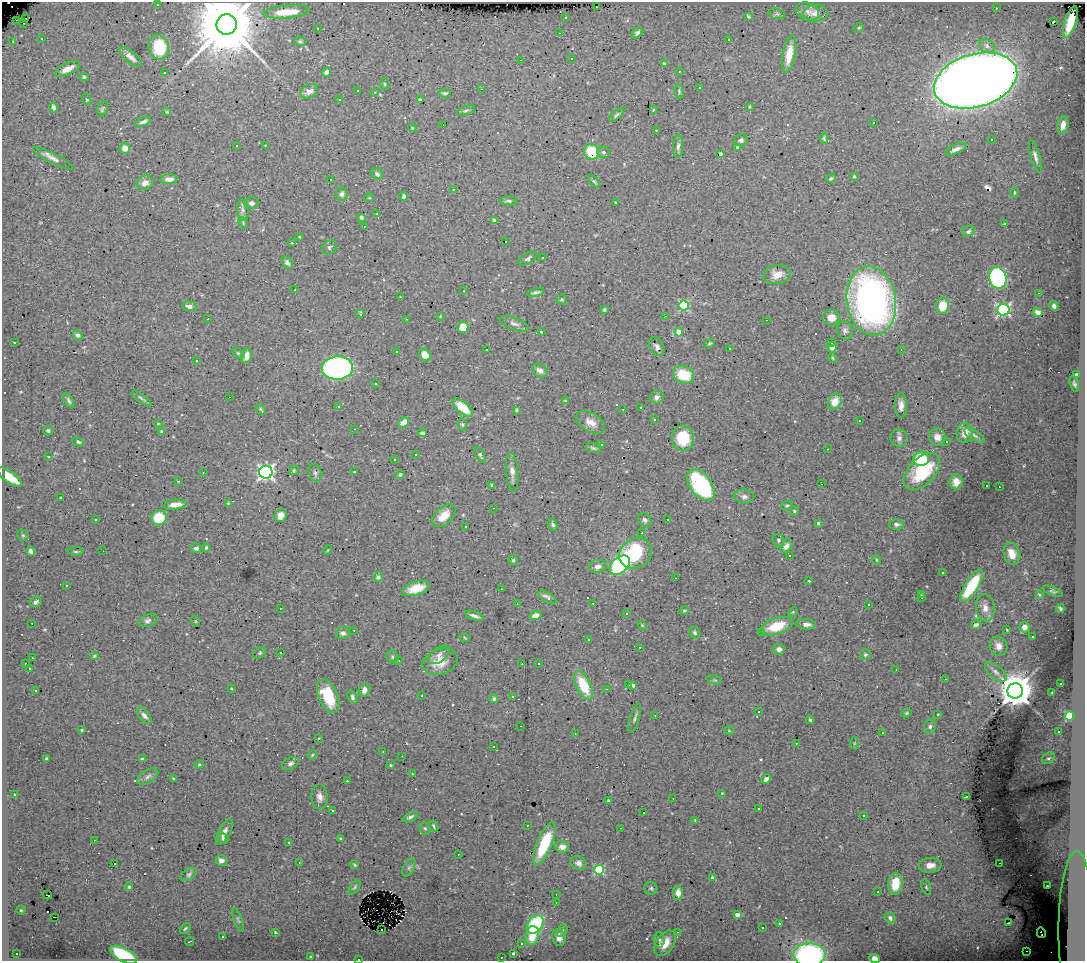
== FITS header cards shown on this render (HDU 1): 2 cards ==
NAXIS1  =                 1083
NAXIS2  =                  959

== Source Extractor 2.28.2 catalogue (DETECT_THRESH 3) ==
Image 1083 x 959 px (HDU 1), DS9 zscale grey, 1 PNG px = 1 image px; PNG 1087 x 963 px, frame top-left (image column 1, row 959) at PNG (2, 2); each listed source drawn as its Kron ellipse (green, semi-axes under 4 px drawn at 4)
Background 0.438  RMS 0.03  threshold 0.0886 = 3 sigma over >= 5 px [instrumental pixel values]
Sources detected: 429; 1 with non-positive FLUX_AUTO (blend fragments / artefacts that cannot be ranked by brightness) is neither listed nor drawn; the other 428 listed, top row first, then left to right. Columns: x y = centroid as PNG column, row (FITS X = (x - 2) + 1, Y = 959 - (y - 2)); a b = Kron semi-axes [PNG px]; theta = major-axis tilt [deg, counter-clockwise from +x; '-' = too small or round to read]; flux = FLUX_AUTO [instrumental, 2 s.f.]
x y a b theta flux
157 5 3 2 - 4.1
596 7 3 2 - 2.3
996 8 3 2 - 48
807 11 12 8 -17 12
287 12 23 6 5 38
815 13 12 8 5 18
777 14 8 5 -18 4.6
748 16 4 3 - 3.1
565 17 3 2 - 1.8
26 18 3 3 - 410
16 20 2 2 - 1.2
1054 21 3 3 - 50
1070 22 16 6 72 42
24 23 3 2 - 9.5
227 25 10 10 - 28000
317 28 3 2 - 5.2
859 28 5 4 - 2.5
560 33 3 2 - 2.5
637 33 7 4 47 5.5
42 39 2 2 - 1.2
729 39 3 3 - 22
13 41 4 3 - 1.4
300 41 6 5 - 3.5
987 46 8 6 -39 8.7
159 47 12 10 -75 87
789 54 19 6 80 38
130 57 14 5 -39 12
571 58 3 2 - 2.2
520 60 3 2 - 2.4
664 64 4 4 - 6.3
67 69 14 5 25 19
679 71 3 2 - 7.1
326 72 4 4 - 7.6
165 73 3 2 - 2.2
84 77 4 3 - 3.1
975 80 43 26 16 4500
385 84 5 3 - 2.1
699 88 3 2 - 3.4
482 89 2 2 - 1.6
358 90 3 3 - 7.2
309 91 9 6 29 12
679 91 7 4 -81 3.4
375 92 3 3 - 3.3
445 93 6 4 3 3.6
87 99 6 4 -65 2.8
420 99 4 3 - 2.6
340 100 3 2 - 2.1
53 107 5 3 - 7.1
749 107 3 2 - 2.5
102 109 8 5 67 4
466 110 9 4 18 4.4
653 110 4 2 - 1.5
167 112 4 4 - 2.7
617 115 9 4 41 4.3
143 122 8 4 19 6.3
874 122 3 3 - 8.8
443 125 3 2 - 3.3
1063 125 9 5 81 15
412 128 4 3 - 1.8
656 130 3 2 - 1.2
824 138 5 2 - 2.3
741 140 7 5 17 6.5
992 140 2 2 - 1.6
236 146 3 3 - 2.1
265 146 3 2 - 1.4
678 146 12 5 88 6.3
737 147 4 3 - 2.9
125 148 5 5 - 16
956 149 11 4 24 11
592 152 8 7 - 67
603 152 6 5 - 4.5
721 153 4 3 - 2
1035 156 16 4 -74 9.7
53 159 22 5 -27 12
377 174 6 5 - 5
854 176 4 3 - 3.2
831 178 5 3 - 3.8
169 179 9 5 3 11
330 180 3 3 - 32
594 181 7 4 -46 3.2
145 183 8 7 - 15
453 189 3 2 - 4.1
1014 192 5 4 - 3
342 194 7 6 - 6.5
404 196 4 3 - 4.1
369 198 5 3 - 1.6
509 201 9 4 -3 5
615 202 3 3 - 43
251 203 7 6 - 7.3
243 210 10 6 -84 7.5
377 214 3 3 - 3.1
361 217 4 3 - 4.9
494 220 4 4 - 4.7
243 223 6 3 -68 2.3
1005 224 3 3 - 3.3
364 226 3 2 - 3.3
968 231 6 5 - 4.6
299 237 3 2 - 1.7
505 241 3 2 - 9.3
292 243 3 3 - 6.5
330 247 8 6 37 5.2
542 257 3 3 - 15
528 258 10 5 32 5.6
287 263 7 5 -50 5.5
777 275 14 9 10 20
998 278 11 8 -77 330
295 290 3 2 - 2.9
464 291 2 2 - 1.2
536 292 8 4 14 4.8
1039 293 2 2 - 1.1
400 297 2 2 - 1.4
562 299 5 5 - 2.4
871 301 35 24 -82 850
189 306 7 5 -8 9.4
684 306 5 5 - 160
942 306 8 6 80 45
1054 306 5 4 - 7.7
604 310 3 3 - 3.1
1003 310 6 6 - 410
1037 312 5 4 - 7.8
361 314 3 3 - 12
440 316 3 2 - 1.4
665 316 3 2 - 5.2
831 318 9 8 - 19
208 319 3 2 - 2.9
406 319 3 2 - 1.6
767 320 3 2 - 9
514 324 15 6 -20 9.2
463 327 5 5 - 47
845 330 9 7 -65 7.5
541 332 3 2 - 1.8
679 332 4 4 - 40
78 335 5 4 - 5.6
14 342 3 2 - 13
710 343 5 4 - 2.7
831 343 2 2 - 1.3
657 347 10 6 -60 7.2
832 347 5 4 - 9.3
729 349 3 3 - 4.4
901 349 3 2 - 1.9
487 350 3 3 - 9.9
397 351 3 3 - 2.6
238 353 6 4 -45 2.9
425 355 7 5 -56 23
247 356 7 5 75 19
833 358 5 4 - 2.9
196 361 3 2 - 2.9
337 368 16 11 2 530
540 370 8 6 -32 12
683 375 11 8 -21 65
1076 375 4 3 - 9.4
375 384 3 2 - 2.4
1074 384 8 4 -74 5.1
229 397 3 2 - 4.6
657 397 7 6 - 8.6
141 398 12 3 -36 4
69 401 8 4 -59 4.7
565 401 4 3 - 2
835 402 8 6 64 25
901 405 12 6 -89 13
339 407 3 3 - 2.3
463 407 12 5 -41 37
641 407 3 3 - 9.3
261 409 5 3 - 2.6
623 409 3 2 - 2.5
516 410 3 3 - 2.2
654 420 2 2 - 1.5
860 421 3 3 - 10
404 422 6 4 36 25
591 422 16 9 -32 19
158 423 3 2 - 1.3
462 424 6 4 -74 3.1
354 429 3 2 - 6.3
48 431 5 4 - 4.2
161 431 4 3 - 1.9
422 433 4 3 - 3
965 433 10 8 78 20
974 435 11 5 -31 5.8
937 437 9 8 - 15
683 438 12 11 - 53
899 438 8 8 - 7.9
946 441 3 2 - 4
78 442 6 4 -25 3.3
601 444 3 3 - 3.5
593 448 8 4 -15 3.9
828 449 3 2 - 1.3
415 455 3 2 - 3
480 455 8 4 -64 3.8
49 456 3 3 - 6.2
394 459 3 3 - 20
921 459 8 7 - 74
294 470 5 5 - 2.4
922 471 22 13 45 110
203 472 3 3 - 3.6
266 472 6 6 - 700
354 472 3 3 - 22
512 472 19 6 -85 14
315 473 9 6 -70 5.2
400 475 5 4 - 5.9
9 477 14 5 -36 39
178 481 4 2 - 1.2
956 482 7 6 - 16
822 484 3 2 - 1.2
492 485 4 4 - 2.9
701 485 18 10 -53 270
986 486 3 3 - 73
999 487 2 2 - 1.7
744 497 10 7 -3 8
61 498 3 3 - 2.6
228 503 4 4 - 2.1
175 504 11 5 7 18
787 505 6 4 25 3.2
493 508 3 2 - 3.8
794 511 5 4 - 3.3
281 516 7 6 - 13
444 516 14 8 43 29
159 518 7 7 - 61
95 520 2 2 - 1.7
645 520 8 6 -48 5.2
667 520 3 3 - 11
818 523 3 3 - 4.2
896 524 7 5 0 6
553 525 6 4 -65 4.5
466 527 3 3 - 3.7
642 533 3 2 - 2.5
23 535 6 5 - 3.1
778 540 7 5 -59 3.6
786 546 7 5 52 9
196 548 5 5 - 4.9
206 548 4 3 - 3.7
328 550 5 3 - 1.4
30 551 5 4 - 6.9
103 551 2 2 - 0.96
76 552 8 4 0 2.8
636 553 17 14 33 130
1012 554 11 7 -73 27
789 556 3 2 - 2.5
513 560 5 4 - 3.3
876 560 4 3 - 1.8
620 565 11 8 40 270
598 566 9 6 16 9.6
943 572 3 2 - 2.8
378 577 5 5 - 5.3
675 578 2 2 - 1.5
809 581 3 3 - 29
66 585 3 3 - 5.1
971 586 18 6 57 120
416 588 14 7 17 31
501 589 2 2 - 1.2
1053 591 10 4 -23 3.7
922 594 4 3 - 3.4
1039 595 3 2 - 1.9
548 597 10 4 -33 8.8
921 598 3 3 - 2.6
36 602 6 5 - 4.8
593 603 3 2 - 4.8
517 604 3 2 - 3.8
869 604 2 2 - 1.7
280 608 2 2 - 1.7
985 608 13 9 -82 13
1060 609 4 3 - 4.2
684 611 5 4 - 2.8
793 612 5 4 - 2
626 613 3 2 - 2.1
474 616 10 3 -18 7.1
535 616 6 4 19 15
148 620 10 6 22 8.1
195 621 5 3 - 1.7
32 623 2 2 - 0.96
806 624 9 5 -3 11
642 625 6 3 -45 2.1
976 625 5 3 - 4
776 626 17 8 19 57
1024 627 5 5 - 20
354 630 2 2 - 1.1
1007 630 4 3 - 1.7
762 632 4 3 - 3.1
343 633 7 6 - 7.8
695 633 6 5 - 3.6
1032 637 3 2 - 5.2
465 638 5 3 - 1.8
589 640 4 4 - 1.9
999 646 10 8 -67 15
640 647 3 2 - 3.1
779 649 6 5 - 9.1
280 652 2 2 - 1.2
260 653 7 5 41 2.7
439 655 12 7 37 9.6
865 655 5 5 - 4.3
94 656 4 4 - 2.8
392 657 7 5 -49 3.6
32 658 3 2 - 3.1
399 660 3 2 - 3.7
440 662 18 12 18 33
26 663 3 3 - 4.5
522 664 2 2 - 1.3
539 664 3 3 - 3.5
30 668 3 2 - 2
896 670 2 2 - 1.4
996 672 13 6 -40 10
945 679 2 2 - 1.4
715 680 7 4 -14 2.9
1061 683 3 3 - 6.6
629 684 3 2 - 2.4
583 685 16 7 -63 69
633 685 4 4 - 5.7
231 688 3 3 - 2.3
607 689 2 2 - 0.93
35 690 3 3 - 4.9
364 690 7 5 77 9.7
1015 691 8 7 - 6000
1052 693 3 2 - 1.8
328 696 18 9 -67 66
422 696 3 2 - 16
512 696 3 3 - 3.6
353 697 6 5 - 5.2
494 699 4 4 - 4.2
759 712 3 2 - 2.7
906 713 5 4 - 2.7
938 714 3 2 - 1.6
655 715 3 3 - 1.8
144 716 9 5 -50 7.6
1070 716 4 4 - 150
635 718 15 4 73 6.1
810 720 4 3 - 3.3
521 726 3 2 - 2
930 727 7 6 - 5.4
82 730 3 3 - 3.2
729 731 5 3 - 1.7
1059 732 3 3 - 3.6
882 733 3 2 - 6.8
575 734 4 3 - 1.5
319 738 3 2 - 1.7
796 743 2 2 - 1.4
854 743 6 4 89 2.5
493 746 3 3 - 12
383 751 3 2 - 2.7
312 755 5 3 - 2
402 756 2 2 - 0.97
1048 758 7 5 37 3.7
46 759 3 3 - 3.1
142 759 4 4 - 2.7
290 763 9 5 23 5.4
199 764 4 4 - 2.3
390 765 3 2 - 2.2
412 774 2 2 - 1.5
148 776 11 6 32 8.4
173 778 3 3 - 2.5
766 779 5 4 - 8.4
347 781 3 2 - 3.1
722 793 3 2 - 1.4
15 794 3 3 - 2
320 797 13 8 -86 12
966 797 3 3 - 6.9
673 799 3 2 - 2.3
608 801 4 3 - 2.8
759 809 3 3 - 10
333 810 3 3 - 4
644 812 3 3 - 270
863 815 3 3 - 3.8
410 817 8 4 27 4.8
694 820 3 2 - 1.2
527 825 3 2 - 5.1
434 826 6 3 -61 2.7
425 828 6 5 - 3.5
620 828 3 2 - 1.1
224 832 14 5 62 11
223 838 6 4 -55 3.3
341 838 3 2 - 2.2
94 840 3 2 - 2.2
289 842 3 3 - 9.4
544 844 23 7 67 98
562 847 7 6 - 13
458 854 3 2 - 4.3
221 860 5 5 - 9.8
114 863 3 3 - 12
299 863 2 2 - 1.9
578 863 8 6 -26 9.2
999 863 2 2 - 1.6
355 865 4 3 - 2.4
930 865 11 7 5 19
409 867 10 5 63 5.7
599 870 5 5 - 150
189 874 9 5 33 4.7
713 878 4 3 - 9.6
895 884 10 7 83 52
1047 886 3 3 - 12
129 887 4 3 - 2.4
355 887 8 4 56 3.5
926 887 8 4 -75 3.4
651 888 6 6 - 4.3
878 892 2 2 - 1.6
678 893 7 5 -90 13
556 894 2 2 - 1.4
47 895 5 2 - 1.6
556 903 2 2 - 1.5
21 910 4 4 - 2.5
737 915 4 4 - 17
54 917 3 2 - 50
890 918 6 5 - 6.4
238 920 12 4 -71 3.8
779 923 4 3 - 2.5
1008 923 3 2 - 1.8
535 925 10 7 51 150
185 928 6 4 45 2.8
762 928 2 2 - 1.5
1076 928 77 17 89 260
382 929 3 3 - 67
562 931 7 5 61 4.3
275 932 4 3 - 2.1
678 932 3 3 - 3.1
1041 933 5 2 - 4.2
532 936 9 7 80 47
223 937 3 2 - 6.5
559 937 8 6 -78 14
659 940 8 5 -89 4.6
189 942 4 2 - 2.7
665 943 14 9 54 25
521 944 3 3 - 4.4
1027 951 2 2 - 7.2
16 953 3 2 - 2.4
513 953 3 3 - 3.6
809 954 16 11 0 340
123 955 15 6 -27 140
311 957 3 3 - 2.8
501 957 2 2 - 1.5
874 958 5 4 - 12
359 959 3 2 - 13
At the frame edge (FLAGS 8, measured only in part): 5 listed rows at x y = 227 25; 1076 928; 809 954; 874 958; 359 959
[1 non-positive-flux detection neither listed nor drawn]